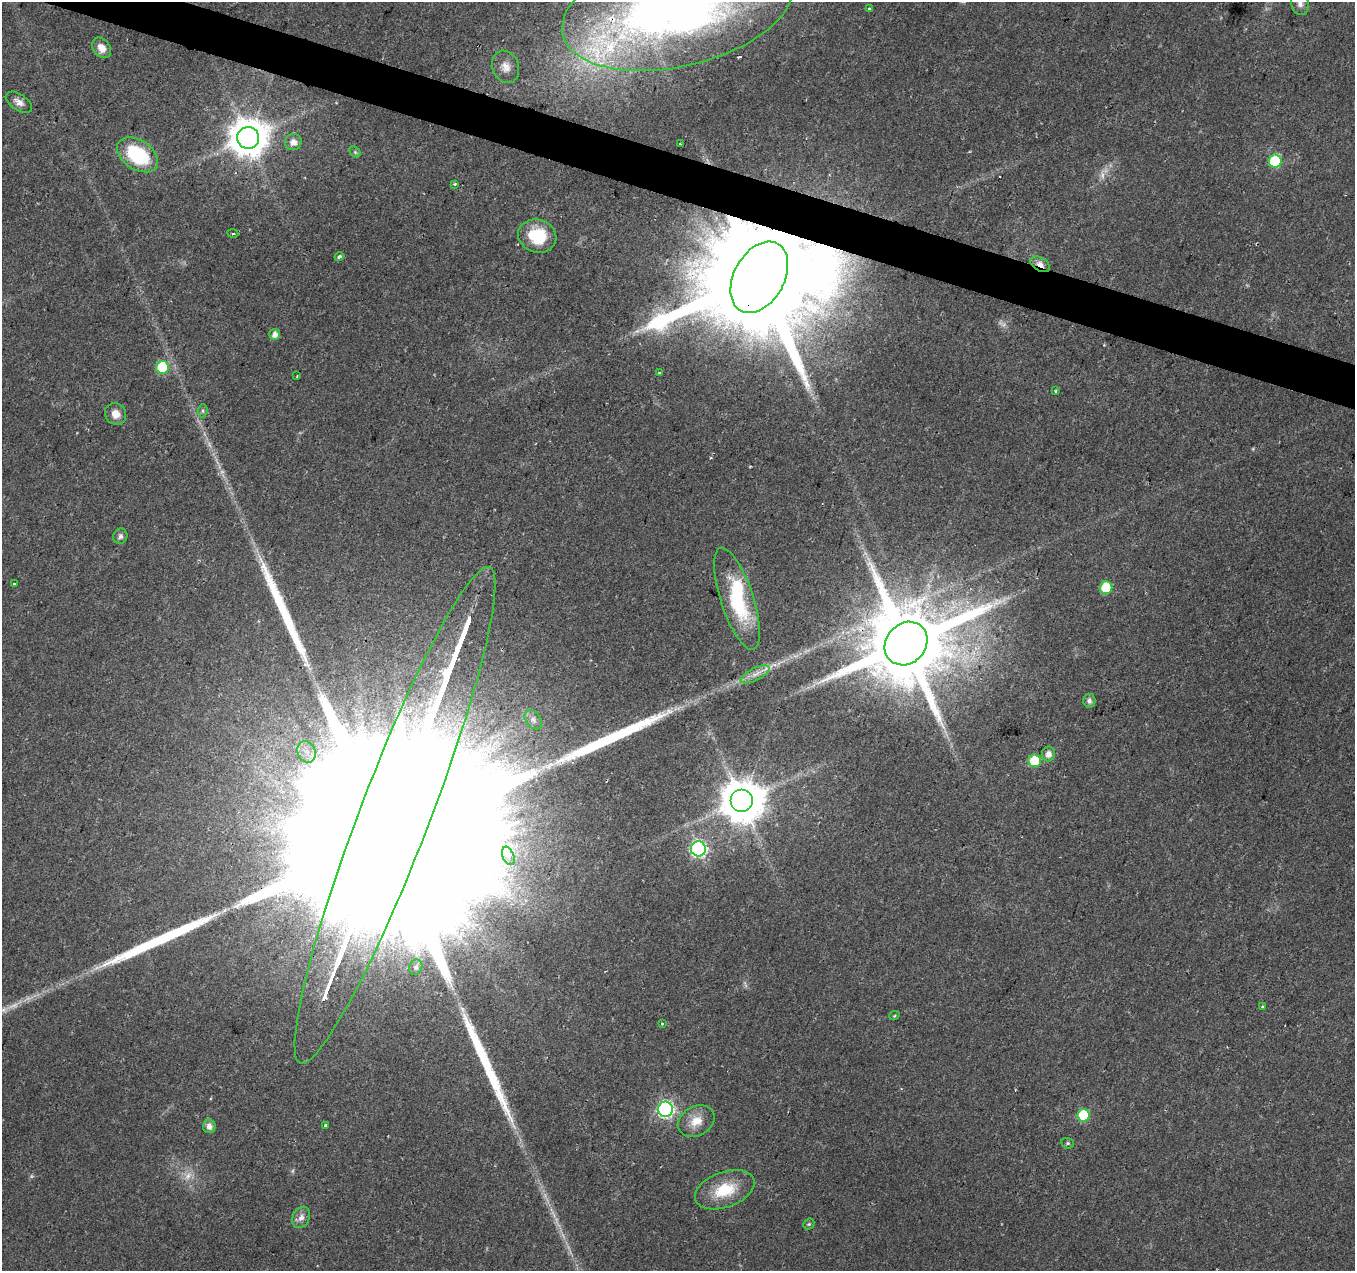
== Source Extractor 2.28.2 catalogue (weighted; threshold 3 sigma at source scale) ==
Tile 11 of 4 x 4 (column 3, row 3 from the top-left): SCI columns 2707-4059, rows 1486-2754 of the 5423 x 5572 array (HDU 1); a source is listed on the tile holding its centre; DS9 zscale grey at full resolution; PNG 1357 x 1273 px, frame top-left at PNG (2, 2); each listed source drawn as its Kron ellipse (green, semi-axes under 4 px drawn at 4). Shown black and unused: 3% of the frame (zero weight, under 2 of 3 exposures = <1% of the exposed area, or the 3 px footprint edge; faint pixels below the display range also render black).
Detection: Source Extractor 2.28.2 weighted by HDU 2 'WHT'; one run over the whole footprint, this tile lists its part. Background 0.023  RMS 0.0028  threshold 0.0128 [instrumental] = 3 sigma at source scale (4.5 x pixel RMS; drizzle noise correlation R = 1.50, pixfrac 1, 0.0396/0.0396 arcsec/px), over >= 5 px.
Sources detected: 71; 7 too faint to see at this stretch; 1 inside a brighter object's white glare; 4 cosmic-ray / hot-pixel residue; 4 long thin detections or spike segments (spike, bleed or trail) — neither listed nor drawn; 2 inside a brighter listed object's ellipse — not listed separately; the other 53 listed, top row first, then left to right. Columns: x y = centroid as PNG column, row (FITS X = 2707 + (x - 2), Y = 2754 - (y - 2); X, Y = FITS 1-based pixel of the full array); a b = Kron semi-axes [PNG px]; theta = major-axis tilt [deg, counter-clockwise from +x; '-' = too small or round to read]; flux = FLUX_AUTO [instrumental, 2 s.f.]
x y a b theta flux
1300 4 11 9 -77 1.9
678 8 118 58 13 230
869 9 4 3 - 2.1
102 48 11 8 -52 2.6
505 67 16 13 -69 2.9
19 102 15 8 -34 1.9
248 138 11 11 - 800
293 142 8 8 - 2.1
680 144 3 2 - 0.34
355 152 6 5 - 0.44
137 155 22 14 -33 21
1275 161 6 6 - 22
455 184 3 3 - 1.8
233 233 5 3 - 0.36
537 236 19 16 -19 12
339 257 4 3 - 1.2
1040 264 11 6 -30 2.1
759 277 38 25 61 15000
275 334 5 5 - 1.8
162 367 6 6 - 17
659 373 3 3 - 0.67
297 376 3 2 - 0.29
1056 391 3 2 - 0.36
203 411 6 4 85 0.53
116 414 11 10 - 2.6
120 536 8 7 - 1
14 584 3 3 - 0.73
1106 588 6 6 - 15
737 599 53 16 -72 23
906 643 23 20 48 5400
755 674 16 6 26 2.3
1089 701 7 6 - 1.1
533 720 11 7 -50 1.3
307 752 11 8 -65 2.8
1048 754 7 6 - 1.7
1035 761 6 6 - 15
742 801 11 11 - 1100
395 815 265 35 69 140000
698 849 7 7 - 79
508 856 9 5 -68 1.2
416 967 8 6 65 0.89
1263 1006 4 3 - 0.57
894 1016 5 3 - 0.27
662 1023 3 3 - 0.85
665 1109 7 7 - 81
1083 1115 6 6 - 15
696 1121 19 14 29 4.7
326 1125 3 3 - 1.2
209 1126 7 6 - 1.7
1068 1143 6 5 - 0.5
725 1190 31 17 20 11
301 1218 11 8 63 1.7
809 1224 6 5 - 0.41
Overlapping masked pixels (flux is a lower limit): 5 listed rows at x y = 678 8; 1040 264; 759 277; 906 643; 395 815
Isophote crosses this tile's border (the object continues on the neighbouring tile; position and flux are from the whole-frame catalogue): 3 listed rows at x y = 1300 4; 678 8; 395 815